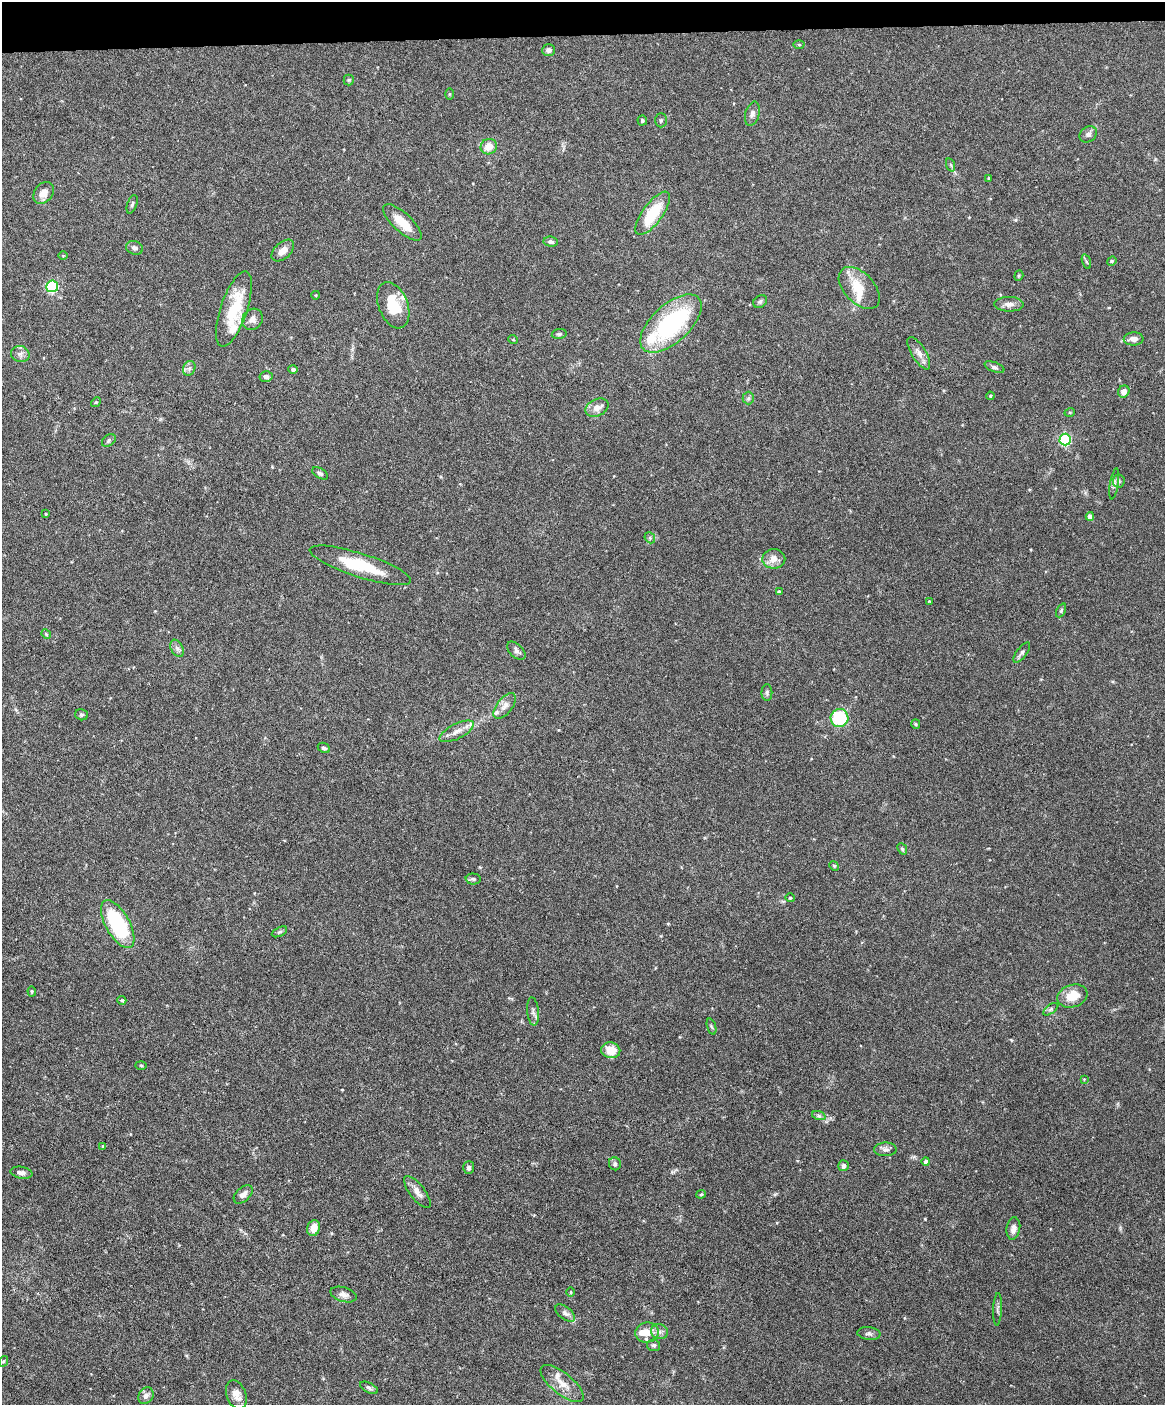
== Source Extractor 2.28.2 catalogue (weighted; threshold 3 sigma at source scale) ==
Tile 3 of 4 x 3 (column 3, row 1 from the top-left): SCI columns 2330-3492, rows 2941-4343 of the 4656 x 4583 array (HDU 1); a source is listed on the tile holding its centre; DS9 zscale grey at full resolution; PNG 1167 x 1407 px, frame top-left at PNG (2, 2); each listed source drawn as its Kron ellipse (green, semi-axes under 4 px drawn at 4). Shown black and unused: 2% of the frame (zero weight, under 3 of 6 exposures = <1% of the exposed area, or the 3 px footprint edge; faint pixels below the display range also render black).
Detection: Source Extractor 2.28.2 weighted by HDU 2 'WHT'; one run over the whole footprint, this tile lists its part. Background 0.243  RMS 0.0049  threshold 0.02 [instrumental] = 3 sigma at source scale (4.09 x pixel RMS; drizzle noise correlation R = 1.36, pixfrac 0.8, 0.05/0.05 arcsec/px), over >= 5 px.
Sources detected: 121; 10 inside a brighter listed object's ellipse — not listed separately; the other 111 listed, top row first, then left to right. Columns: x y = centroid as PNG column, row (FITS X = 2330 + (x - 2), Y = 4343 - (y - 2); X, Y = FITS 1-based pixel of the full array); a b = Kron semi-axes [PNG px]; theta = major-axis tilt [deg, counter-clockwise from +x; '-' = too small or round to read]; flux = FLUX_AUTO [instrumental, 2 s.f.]
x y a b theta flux
799 44 5 3 - 0.52
549 50 6 6 - 1.5
349 80 5 5 - 0.57
449 94 5 4 - 0.41
752 114 12 7 73 1.9
642 120 5 4 - 0.72
661 120 7 6 - 0.76
1088 134 9 7 36 1.6
489 147 8 7 - 5.1
951 165 7 4 -71 0.69
989 178 4 3 - 0.42
44 193 12 9 53 3.8
132 204 10 5 71 0.92
653 213 26 10 54 18
402 222 25 9 -43 9
551 242 7 5 -5 1.1
135 248 9 6 -16 1.4
283 251 13 8 42 3.6
63 256 5 3 - 0.4
1112 261 5 4 - 0.49
1086 262 8 3 -71 0.66
1019 276 5 4 - 0.53
52 286 6 6 - 52
859 288 25 15 -47 10
316 295 4 3 - 0.33
760 302 7 6 - 0.95
1009 304 14 7 -1 2.5
393 305 24 14 -69 13
234 309 39 13 71 20
252 319 11 10 - 2.9
671 323 38 19 42 55
559 334 7 5 9 0.77
513 339 5 3 - 0.36
1134 339 10 6 2 2.5
919 353 18 7 -58 3.1
20 354 9 8 - 1.7
994 367 10 5 -21 1.2
189 368 8 6 67 1.3
293 369 5 4 - 0.92
266 377 6 5 - 1.3
1124 391 6 5 - 2
990 396 4 3 - 0.41
748 398 6 6 - 0.88
96 402 5 4 - 0.5
597 408 12 8 25 3.8
1070 412 5 3 - 0.43
1065 440 6 6 - 47
109 441 7 5 38 0.83
320 473 9 5 -30 1.1
1119 481 6 6 - 1
1114 484 16 4 80 1.2
46 514 3 3 - 0.37
1090 516 4 4 - 2.6
650 538 6 4 -49 0.71
774 559 11 9 -1 3.9
360 565 53 12 -18 18
779 592 4 4 - 1.2
929 601 4 3 - 0.39
1061 610 7 4 65 0.74
46 634 5 4 - 0.48
177 648 9 6 -63 1.4
516 651 11 6 -45 1.5
1022 653 12 5 53 1.2
767 693 8 5 -89 0.88
505 706 15 7 51 2.7
81 715 6 5 - 0.75
840 718 9 9 - 25
916 724 5 4 - 0.52
457 731 19 7 27 3.6
324 748 6 4 -26 0.97
902 849 6 4 -66 0.65
834 866 5 4 - 0.49
473 879 7 5 -1 0.97
790 898 4 4 - 0.41
118 924 26 12 -61 41
279 932 8 4 26 0.78
32 991 5 4 - 0.55
1072 996 15 11 18 8
122 1000 4 4 - 0.56
1051 1009 9 4 36 0.93
533 1011 14 5 -85 1.6
711 1027 8 3 -71 0.58
611 1050 9 8 - 6.6
141 1065 5 3 - 0.48
1084 1079 3 3 - 0.32
819 1116 7 4 -19 0.85
103 1146 3 3 - 0.53
885 1149 11 7 1 1.7
926 1162 4 4 - 1.6
615 1164 6 6 - 0.95
844 1166 5 5 - 1.1
469 1168 6 5 - 1.2
21 1173 11 6 -10 1.9
417 1192 19 7 -52 3.1
243 1194 11 6 43 2.3
701 1194 4 4 - 0.47
314 1228 8 6 73 4.6
1013 1228 11 6 82 2.4
571 1292 4 3 - 0.41
343 1295 13 7 -17 2.1
998 1309 16 4 88 1.2
565 1313 11 6 -38 1.7
659 1332 8 7 - 1.9
647 1333 12 10 6 4.6
869 1333 11 6 -7 1.4
654 1345 6 5 - 0.98
4 1361 5 3 - 0.45
562 1384 26 10 -39 6.2
369 1388 10 5 -27 1.1
236 1395 15 9 -69 3.9
146 1396 9 7 53 1.8
Unlisted compact peaks at least as high as the median listed source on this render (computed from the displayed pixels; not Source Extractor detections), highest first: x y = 925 1219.